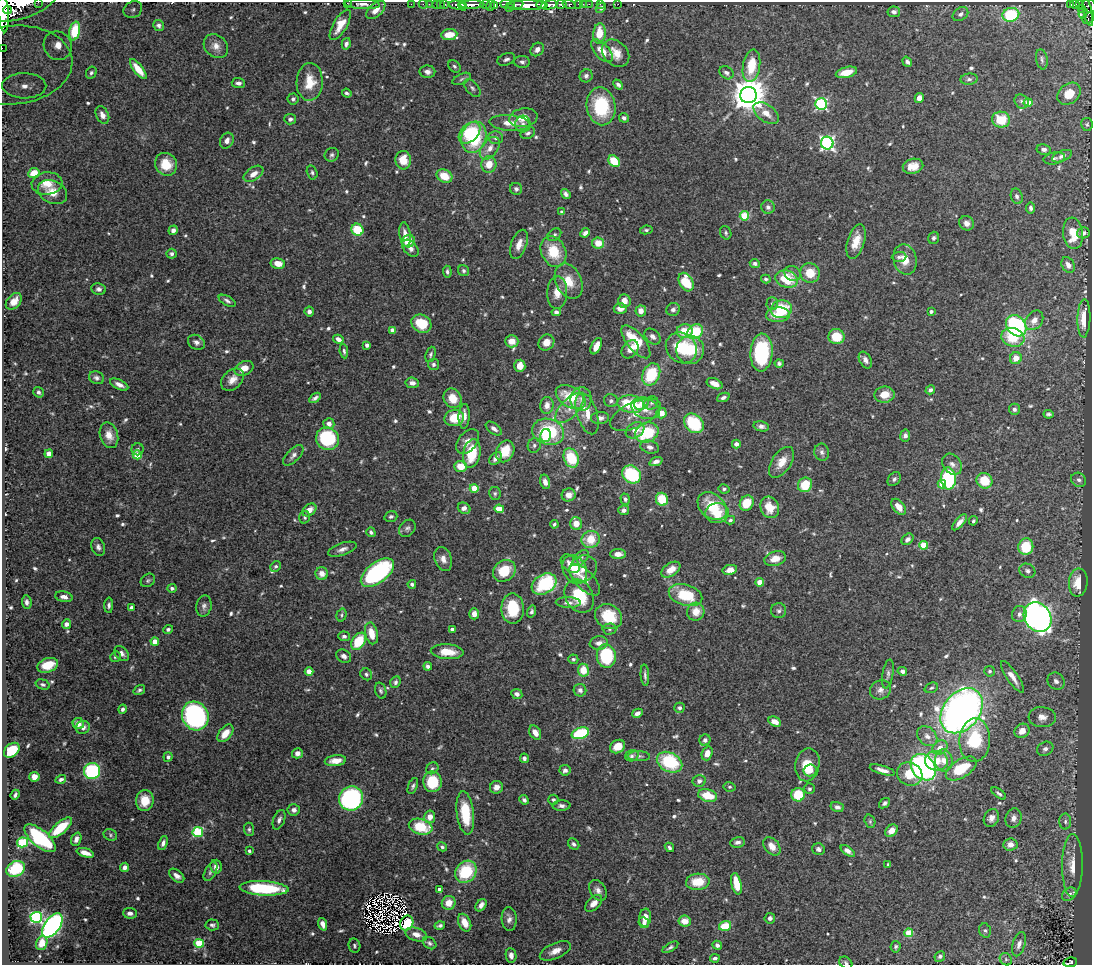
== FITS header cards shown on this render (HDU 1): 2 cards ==
NAXIS1  =                 1090
NAXIS2  =                  963

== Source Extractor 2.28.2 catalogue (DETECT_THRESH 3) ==
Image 1090 x 963 px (HDU 1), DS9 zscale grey, 1 PNG px = 1 image px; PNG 1094 x 967 px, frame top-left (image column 1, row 963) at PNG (2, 2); each listed source drawn as its Kron ellipse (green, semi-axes under 4 px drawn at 4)
Background 1.03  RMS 0.017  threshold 0.0505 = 3 sigma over >= 5 px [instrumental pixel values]
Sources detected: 692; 4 with non-positive FLUX_AUTO (blend fragments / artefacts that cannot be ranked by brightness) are neither listed nor drawn; of the other 688, the 500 brightest by FLUX_AUTO listed and drawn (188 fainter detections omitted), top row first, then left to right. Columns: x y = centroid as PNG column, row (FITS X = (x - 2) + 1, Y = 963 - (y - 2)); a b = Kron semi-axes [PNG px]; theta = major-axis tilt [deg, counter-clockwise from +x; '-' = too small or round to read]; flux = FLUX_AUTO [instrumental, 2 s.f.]
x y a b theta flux
38 2 2 2 - 38
347 3 2 2 - 5.6
22 4 36 14 18 7300
362 4 17 5 -3 6.1
411 4 2 2 - 16
423 4 4 3 - 17
429 4 2 2 - 17
436 4 2 2 - 22
440 4 2 2 - 16
445 4 2 2 - 21
507 4 7 3 -7 520
561 4 5 3 - 410
569 4 6 3 -16 230
579 4 3 3 - 57
583 4 2 2 - 8
589 4 2 2 - 7.9
600 4 2 2 - 11
618 4 2 2 - 12
1075 4 5 3 - 160
1080 4 4 3 - 200
457 5 8 4 -9 1000
463 5 5 3 - 820
472 5 12 3 1 1600
485 5 5 3 - 150
491 5 6 3 77 240
495 5 4 3 - 22
515 5 8 4 13 610
527 5 20 4 0 3700
541 5 5 4 - 800
549 5 8 4 12 1900
1071 5 4 3 - 87
1089 6 7 6 - 550
510 8 3 3 - 230
601 8 6 4 43 3.6
1081 8 3 3 - 120
7 10 4 4 - 2400
133 10 10 8 31 5.3
376 10 11 6 42 8.8
894 12 6 5 - 4.5
1088 12 14 3 -77 170
3 13 19 5 -86 4200
1083 13 6 3 71 64
960 14 8 6 35 4.5
1011 15 8 7 - 78
1088 18 6 5 - 170
158 25 6 5 - 3.4
340 25 17 7 59 16
75 31 9 5 78 27
599 33 10 6 84 22
449 35 8 5 6 19
346 44 6 4 73 3.7
58 46 15 13 -51 22
216 46 13 10 -44 9.7
2 48 2 2 - 11
537 49 7 6 - 7.2
602 51 14 7 -47 16
616 53 15 11 -44 16
506 59 9 6 22 4.4
1042 59 10 5 -79 3.1
522 62 8 6 -2 4.4
907 62 5 4 - 3.4
13 65 59 39 5 210
454 66 7 5 -45 2.8
751 66 16 8 80 31
138 69 12 4 -52 15
427 72 8 6 -2 5.2
846 72 11 5 14 16
91 73 6 5 - 2.8
726 73 8 6 -35 3.3
586 76 7 6 - 4.1
462 79 10 5 26 2.9
969 79 9 5 6 3.3
310 82 19 13 88 27
238 83 6 5 - 4.4
618 84 5 4 - 3.4
24 86 22 12 0 31
472 88 10 6 -51 3.5
347 93 5 3 - 2.2
1069 94 13 9 39 19
748 95 8 8 - 2600
919 98 5 4 - 8.9
293 99 5 5 - 2.9
1021 101 7 6 - 3.2
1028 103 4 4 - 25
821 104 6 5 - 170
601 106 19 14 -80 71
766 113 14 8 -36 13
102 115 9 6 -63 6.8
523 118 14 9 10 16
624 118 5 4 - 3.6
290 119 6 5 - 3.3
1001 120 9 8 - 30
510 123 20 7 -5 14
523 124 8 7 - 4.9
1087 124 6 6 - 2.2
469 133 12 8 44 49
528 133 7 5 30 3
474 137 16 12 73 77
495 138 7 6 - 3.9
227 141 8 6 62 6.2
827 143 6 6 - 260
490 148 13 8 53 9.6
1044 149 7 5 -10 4
332 155 7 6 - 2.9
1062 156 10 5 22 4
1054 158 11 6 11 3.1
403 160 9 7 -88 22
614 161 6 5 - 37
166 164 12 10 -54 25
489 164 8 7 - 17
913 166 10 7 11 13
312 172 7 5 -74 2.4
34 173 6 5 - 19
254 174 11 6 34 9
444 176 8 6 -27 22
47 183 15 11 5 17
516 189 6 6 - 2.9
52 192 15 11 -27 15
566 194 5 3 - 3.6
1017 196 8 5 -71 3.5
768 207 7 6 - 3.5
1031 208 5 4 - 3.5
562 212 3 3 - 2.6
744 216 5 4 - 49
967 223 7 7 - 6
173 230 5 4 - 5.3
357 230 6 5 - 40
646 230 6 4 8 2.3
585 233 5 4 - 5.1
726 233 7 5 -70 2.4
1073 233 16 10 -83 30
1083 233 6 5 - 3.9
405 234 12 5 -82 8.7
554 235 7 5 37 2.6
934 238 6 5 - 2.8
408 241 7 6 - 17
856 241 18 8 73 18
598 243 6 6 - 16
519 244 15 7 70 10
410 248 10 6 -46 6.2
553 251 16 12 -63 34
171 254 5 5 - 3
899 257 7 5 3 2.9
905 259 15 11 -77 17
278 263 7 5 -11 12
755 263 5 4 - 3.3
1068 265 8 6 -60 7.7
463 271 6 5 - 2.6
447 272 6 4 -84 2.7
810 273 10 9 - 22
792 274 8 7 - 4.7
766 279 5 4 - 2.3
787 279 11 8 -18 42
569 281 18 12 -65 22
686 282 10 6 -61 34
99 289 7 6 - 3.8
557 293 16 10 87 14
14 301 9 6 47 12
227 301 9 4 -29 3.3
624 301 7 6 - 9.5
772 303 6 5 - 2.5
620 308 6 5 - 8.2
673 309 7 6 - 4
781 309 10 8 13 48
641 311 5 5 - 8.7
931 311 3 3 - 3.1
309 312 5 4 - 4
556 312 5 4 - 4.9
778 315 12 7 2 18
1084 318 19 6 88 23
1034 320 10 8 52 9.1
421 324 10 8 -31 34
1016 326 11 9 -49 160
392 330 4 4 - 5.9
685 331 8 7 - 24
695 332 8 6 39 47
653 336 9 6 -43 5.3
836 337 8 7 - 30
1013 337 12 9 -16 35
338 339 5 4 - 6
512 341 6 6 - 13
196 342 9 7 -30 4.9
546 342 8 7 - 9.9
636 342 20 8 -50 55
367 345 4 4 - 3.9
596 346 9 5 64 11
681 348 16 14 -42 48
630 349 10 7 53 8.5
690 350 14 14 - 39
344 351 7 4 -83 2.5
761 352 19 11 86 97
431 354 8 5 71 2.5
1016 358 6 6 - 10
865 360 9 6 -62 5.3
779 363 4 4 - 2.9
433 364 5 5 - 3.4
520 366 6 5 - 11
244 368 10 6 25 14
651 374 11 8 64 52
96 378 8 6 -19 3.7
232 380 13 9 43 11
412 383 7 5 -9 5.7
715 384 8 5 -23 10
119 385 10 4 -25 6.4
930 390 5 4 - 3.4
39 392 5 5 - 3.4
884 395 10 8 5 16
571 397 16 10 -31 43
723 397 6 4 23 3.6
315 398 6 4 35 3.3
453 398 10 8 -59 20
581 399 12 10 82 9.5
611 401 7 6 - 3.1
641 403 7 6 - 8.7
651 403 7 6 - 2.9
631 404 13 8 -10 61
547 405 8 6 83 8
569 408 18 9 48 14
645 408 15 10 -21 16
1014 409 5 5 - 3.8
661 413 5 5 - 12
587 414 21 10 -73 21
1048 414 5 4 - 2.4
636 415 27 12 25 20
464 416 12 5 87 7.6
454 418 10 8 13 30
600 418 9 6 4 6.9
694 423 11 8 -44 61
329 424 5 5 - 6.9
761 426 8 5 -10 4.3
494 429 9 5 -36 4.8
635 430 10 7 32 8.9
548 432 16 13 -17 79
647 433 12 9 23 58
109 435 13 9 -74 12
546 435 7 5 78 20
905 435 6 5 - 4.3
328 439 12 11 - 100
468 441 14 9 49 9.5
736 444 4 4 - 5.4
534 445 7 6 - 3.3
650 447 9 6 -16 5
138 449 6 6 - 2.8
505 451 11 8 65 27
822 452 8 7 - 4.3
472 453 14 8 79 41
49 454 4 4 - 10
137 455 4 4 - 31
293 455 13 6 45 5.1
495 458 7 5 49 5.5
571 458 10 7 -69 44
656 461 7 4 20 5.2
781 462 17 9 56 16
952 464 11 9 -52 5.8
461 466 6 5 - 18
632 474 10 8 -39 68
948 478 11 7 -86 110
894 479 8 5 53 3
1079 480 8 6 -37 3.9
984 481 8 7 - 32
545 482 7 5 -75 6.3
942 484 4 4 - 19
805 485 7 6 - 32
474 488 4 4 - 31
724 489 5 4 - 2.2
495 493 6 6 - 2.4
569 495 7 6 - 8.9
625 499 6 4 -73 2.8
662 499 6 6 - 37
747 503 8 6 58 26
712 506 16 12 -40 40
770 507 11 9 -64 20
899 507 9 5 -51 12
464 508 6 5 - 6.6
499 509 5 4 - 28
309 510 8 5 37 10
624 510 5 5 - 3.8
717 513 11 10 - 20
305 517 6 5 - 2.2
391 517 6 5 - 2.5
730 520 5 4 - 2.3
973 521 5 4 - 2.2
959 522 10 4 49 6.5
554 524 4 3 - 2.2
576 524 6 6 - 13
407 528 9 7 48 3.8
371 532 5 4 - 3
591 539 9 8 - 26
907 539 6 5 - 4.5
924 545 4 4 - 37
98 547 9 6 -70 4
1026 547 8 7 - 38
342 549 15 6 19 6.2
618 554 8 5 -1 8.5
581 558 10 6 46 4.2
443 559 12 8 -71 8.8
775 559 11 7 16 15
570 564 11 7 -44 9.9
276 566 6 5 - 2.6
583 568 14 12 38 13
575 569 15 11 -61 23
671 570 11 6 34 12
730 570 7 5 13 9.5
504 571 12 10 41 35
1027 571 8 7 - 3.6
377 573 19 10 37 200
322 574 6 6 - 9.8
148 580 8 6 38 2.4
585 580 20 9 -46 11
760 582 4 4 - 22
1078 583 14 9 85 22
412 584 4 4 - 2.9
544 584 13 9 31 81
172 588 4 4 - 3.6
686 595 17 10 -16 48
579 596 17 13 -59 43
64 597 9 5 -12 5.5
27 602 7 5 -84 4.1
568 602 12 5 -2 4.8
109 605 7 4 88 3
204 606 11 7 78 4.9
131 608 4 3 - 2.5
513 609 15 11 -90 43
779 611 7 7 - 3.5
531 612 6 4 74 2.6
696 612 9 8 - 17
474 614 5 5 - 8.4
1019 614 8 7 - 5.2
342 615 6 5 - 2.3
609 616 14 12 -33 39
1038 617 16 13 -55 880
66 624 5 4 - 5
168 629 5 4 - 2.8
452 629 4 3 - 5.1
609 629 7 5 2 2.7
372 633 11 6 -77 20
344 636 6 4 -4 3.3
359 641 9 6 56 41
155 642 4 4 - 20
599 643 9 6 7 7.2
447 652 16 7 -4 24
122 653 8 6 -46 5
344 656 8 6 -33 5.5
606 656 12 9 -83 88
115 657 5 5 - 2.3
573 659 5 4 - 2.3
48 665 11 7 18 25
428 666 4 4 - 3.9
583 670 6 5 - 22
309 671 4 4 - 15
902 671 5 4 - 4.3
990 671 5 5 - 2.2
366 674 6 5 - 2.5
888 674 14 5 80 3.9
645 675 11 4 -86 3.2
1012 677 19 5 -56 11
1056 681 9 8 - 5.3
395 682 6 5 - 3.1
43 684 7 5 -17 2.6
931 688 7 5 20 2.3
139 690 6 4 36 2.5
381 690 8 5 -72 2.8
580 690 6 6 - 4.1
880 690 11 9 26 6.4
517 694 6 5 - 4.7
679 708 5 5 - 2.9
123 709 5 4 - 3.1
961 711 25 18 51 750
637 713 6 4 28 4.9
195 716 15 13 -63 280
1042 717 13 10 -4 9.6
775 722 7 4 -26 8.2
78 723 6 5 - 11
83 727 7 6 - 5.4
1022 731 8 7 - 11
535 732 7 5 -58 9.1
225 733 10 6 50 14
580 733 9 5 18 82
927 736 11 8 -43 7.8
705 740 6 5 - 3.9
975 740 22 15 87 60
618 746 8 6 29 16
940 748 8 6 38 8.7
1045 749 8 6 30 4.8
12 750 9 6 42 43
297 753 5 5 - 5.5
707 753 7 5 71 10
632 756 7 5 18 2.8
639 756 11 5 -2 3.3
168 757 5 4 - 2.7
524 758 5 4 - 3.9
944 760 11 9 -84 11
335 761 10 5 6 12
936 761 11 10 - 17
670 762 13 9 -27 75
807 765 17 12 79 30
923 767 14 11 -49 320
432 768 6 5 - 2.2
961 768 17 9 32 46
565 770 5 5 - 3.4
810 770 6 6 - 6
882 770 13 4 -16 7.2
92 771 8 8 - 130
910 774 13 11 -29 24
34 777 5 5 - 9.5
61 779 5 4 - 3.1
699 781 6 6 - 4.8
432 782 10 9 - 36
413 786 8 4 68 2.7
496 787 7 6 - 8
730 787 6 4 -12 2.2
809 789 5 5 - 2.2
999 793 8 4 -37 2.9
15 795 5 3 - 2.8
708 795 10 6 -13 25
798 795 7 6 - 38
351 798 12 12 - 220
145 800 10 8 83 24
524 800 5 4 - 3.2
553 800 5 5 - 2.4
885 803 6 4 40 3
561 806 9 5 2 3.9
837 807 7 5 -15 4.6
294 810 6 5 - 4.1
465 813 22 8 -83 46
430 817 6 5 - 9.8
991 818 9 7 64 6.3
1013 818 10 8 72 6.4
279 820 10 5 69 4.4
870 821 7 5 -72 2.3
1065 821 8 6 90 3.9
421 827 12 7 -15 41
60 828 14 6 41 40
249 829 6 5 - 2.3
891 831 7 5 41 11
198 832 5 5 - 93
110 835 7 5 -26 2.6
40 838 19 8 -40 99
76 839 7 5 70 5.9
23 842 5 5 - 81
737 842 7 5 10 4.5
163 843 7 4 68 4.7
574 844 6 5 - 2.8
1010 844 7 6 - 7.9
772 846 10 7 -50 12
442 847 5 4 - 2.6
669 847 5 4 - 2.5
819 849 6 5 - 4
249 851 4 4 - 2.6
848 851 8 4 -36 6.3
85 853 9 4 -18 9
888 864 3 3 - 2.5
1072 865 31 10 89 21
125 867 5 4 - 5.5
216 867 7 6 - 7.2
16 869 10 7 26 65
210 872 10 5 62 3.8
466 872 12 10 51 59
177 876 9 5 -40 5.7
698 882 12 8 5 28
736 884 11 5 -77 25
264 888 24 7 -3 98
440 890 4 4 - 9.3
598 890 11 7 -59 6.4
1069 894 8 6 39 6.2
449 903 7 6 - 14
594 903 10 6 45 8.4
481 905 7 5 55 6.2
130 913 7 5 -4 5
36 917 5 5 - 160
645 918 9 6 82 9.7
770 918 5 5 - 4
509 919 12 7 -86 6.2
685 921 6 5 - 13
407 923 8 6 64 29
465 923 9 6 -65 15
644 923 6 4 -46 4.5
323 924 6 4 -69 6.2
52 925 14 7 53 330
212 925 7 5 -4 3
440 926 5 3 - 2.8
725 926 6 4 17 37
985 930 7 5 -72 2.6
909 933 4 4 - 44
416 934 11 6 -18 8.3
42 943 7 5 71 10
199 943 5 4 - 55
430 943 7 5 -35 2.8
1019 944 12 6 73 6.8
354 945 7 6 - 2.4
717 945 5 4 - 3.8
670 947 9 4 31 2.7
896 947 6 5 - 2.7
555 951 16 7 24 11
511 955 7 5 -82 7.8
940 956 6 5 - 2.7
715 958 5 4 - 3.5
1006 959 7 5 -47 2.8
1070 962 7 4 12 140
846 963 7 5 -39 2.8
At the frame edge (FLAGS 8, measured only in part): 9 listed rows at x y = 38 2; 347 3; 22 4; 1089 6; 1088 18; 2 48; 13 65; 1070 962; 846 963
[188 fainter detections neither listed nor drawn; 4 non-positive-flux detections neither listed nor drawn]